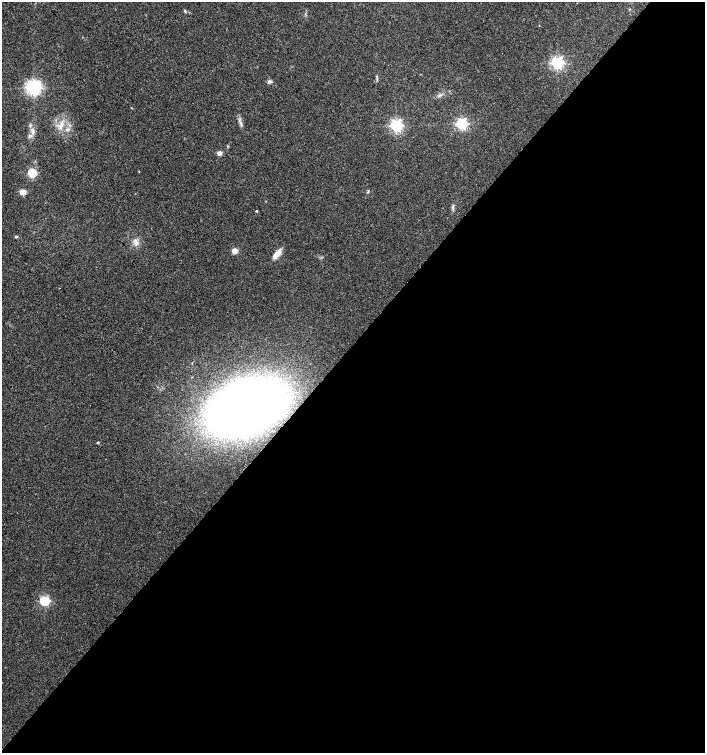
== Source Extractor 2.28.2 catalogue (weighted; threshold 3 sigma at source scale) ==
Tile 12 of 4 x 4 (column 4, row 3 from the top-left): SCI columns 4452-5857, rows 1503-3004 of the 6023 x 6017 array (HDU 1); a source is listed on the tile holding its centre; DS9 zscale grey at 2 x 2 block average (1 PNG px = mean of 2 x 2 image px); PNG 707 x 755 px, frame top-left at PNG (2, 2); no overlay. Shown black and unused: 54% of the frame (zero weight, under 3 of 4 exposures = <1% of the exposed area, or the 3 px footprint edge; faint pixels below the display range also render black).
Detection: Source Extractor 2.28.2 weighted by HDU 2 'WHT'; one run over the whole footprint, this tile lists its part. Background 0.0228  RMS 0.0029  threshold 0.0129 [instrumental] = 3 sigma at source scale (4.5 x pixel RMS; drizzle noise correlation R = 1.50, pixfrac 1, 0.0396/0.0396 arcsec/px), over >= 5 px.
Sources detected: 21; all 21 listed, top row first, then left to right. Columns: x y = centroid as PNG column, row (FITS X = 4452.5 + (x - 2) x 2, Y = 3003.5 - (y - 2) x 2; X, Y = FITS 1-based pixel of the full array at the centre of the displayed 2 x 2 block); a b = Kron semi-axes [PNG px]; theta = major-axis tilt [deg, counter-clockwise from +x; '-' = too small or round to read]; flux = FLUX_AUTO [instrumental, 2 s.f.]
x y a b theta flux
557 63 4 4 - 160
270 81 6 4 0 1.4
34 88 4 4 - 260
241 123 9 3 -68 1.9
462 124 4 4 - 120
61 125 6 5 - 2.8
396 125 4 4 - 160
33 131 5 3 - 1.5
219 153 3 3 - 8.3
139 172 3 2 - 0.26
32 173 3 3 - 47
23 192 5 5 - 4.4
368 192 5 2 - 0.5
257 211 2 2 - 0.69
16 237 4 3 - 0.68
136 242 11 5 -84 3.1
234 251 5 5 - 4.3
277 254 13 5 51 5.8
246 407 51 32 26 630
98 442 3 2 - 0.86
45 601 4 3 - 72
Overlapping masked pixels (flux is a lower limit): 1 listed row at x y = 246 407
Diffuse or blended objects may show on this block-average render without a row.